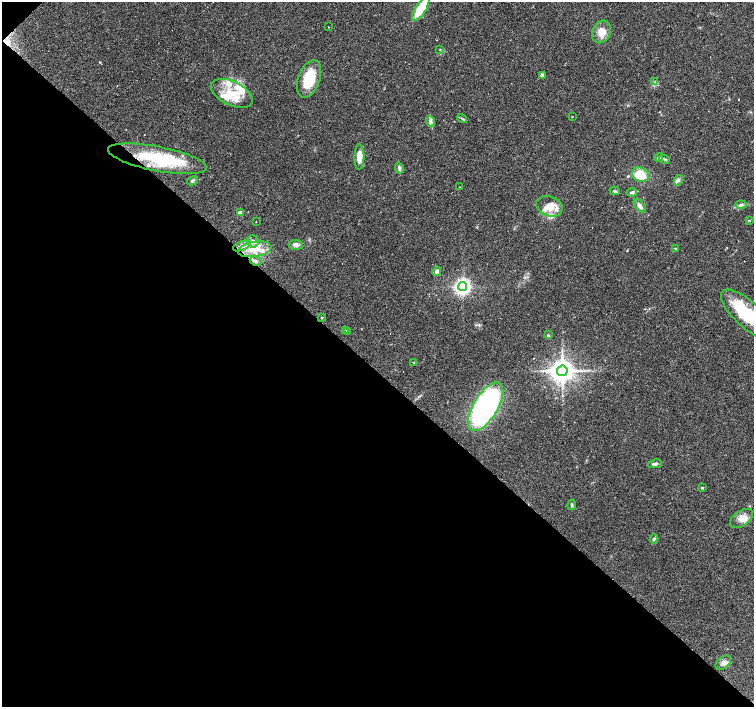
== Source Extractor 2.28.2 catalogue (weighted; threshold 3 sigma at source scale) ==
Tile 9 of 4 x 4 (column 1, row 3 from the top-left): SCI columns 1-1504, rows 1569-2977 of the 6017 x 6019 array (HDU 1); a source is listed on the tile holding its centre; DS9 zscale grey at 2 x 2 block average (1 PNG px = mean of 2 x 2 image px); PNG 756 x 709 px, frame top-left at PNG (2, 2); each listed source drawn as its Kron ellipse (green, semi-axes under 4 px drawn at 4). Shown black and unused: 48% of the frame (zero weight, under 2 of 3 exposures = <1% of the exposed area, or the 3 px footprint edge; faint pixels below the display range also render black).
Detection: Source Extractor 2.28.2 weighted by HDU 2 'WHT'; one run over the whole footprint, this tile lists its part. Background 0.0781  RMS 0.006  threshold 0.027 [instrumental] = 3 sigma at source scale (4.5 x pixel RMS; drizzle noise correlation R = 1.50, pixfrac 1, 0.0396/0.0396 arcsec/px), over >= 5 px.
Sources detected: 70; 10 cosmic-ray / hot-pixel residue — neither listed nor drawn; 10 inside a brighter listed object's ellipse — not listed separately; the other 50 listed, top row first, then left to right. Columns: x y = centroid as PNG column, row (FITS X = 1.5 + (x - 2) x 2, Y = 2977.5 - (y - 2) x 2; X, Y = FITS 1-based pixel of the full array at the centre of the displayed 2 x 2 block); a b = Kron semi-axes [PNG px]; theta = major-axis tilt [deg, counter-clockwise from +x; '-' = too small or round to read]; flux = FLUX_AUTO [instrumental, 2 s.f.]
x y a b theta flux
421 9 14 5 57 47
328 26 2 2 - 4.9
601 32 12 9 66 17
440 49 3 2 - 0.76
542 75 3 2 - 6.8
309 79 19 11 70 50
655 82 2 2 - 1.2
232 93 22 12 -26 37
572 117 2 2 - 0.86
462 118 5 2 - 1.5
430 121 5 4 - 3.5
359 157 12 5 88 18
659 158 4 4 - 2.5
157 159 50 12 -11 96
664 159 5 3 - 1.9
399 168 5 4 - 3
641 175 9 7 -23 28
678 180 5 4 - 3.4
192 181 6 4 26 2.7
459 187 2 2 - 0.44
615 191 5 3 - 2.4
632 192 5 3 - 2.5
741 205 5 3 - 2.7
549 206 13 10 -20 18
640 206 8 4 -52 5.5
240 213 3 3 - 13
256 221 2 2 - 2.3
749 221 2 2 - 28
253 241 6 5 - 5.4
296 245 7 5 -4 6
242 246 9 4 22 7.8
675 248 3 2 - 1.2
254 249 17 7 9 23
256 261 6 4 -29 3.8
437 271 5 4 - 3.8
463 287 4 4 - 530
748 315 34 13 -42 82
322 318 2 2 - 0.98
346 330 2 2 - 0.57
348 332 2 2 - 0.66
548 335 4 3 - 1.5
414 362 3 3 - 1.2
562 371 5 5 - 1500
486 407 27 12 59 340
655 464 7 3 11 3.3
702 488 3 3 - 1.4
572 505 5 3 - 2
741 518 13 7 33 11
654 539 5 3 - 1.9
723 663 9 5 40 6.4
Overlapping masked pixels (flux is a lower limit): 3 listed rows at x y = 157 159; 256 261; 486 407
Isophote crosses this tile's border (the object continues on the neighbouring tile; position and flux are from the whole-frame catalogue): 2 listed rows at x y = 421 9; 748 315
Diffuse or blended objects may show on this block-average render without a row.